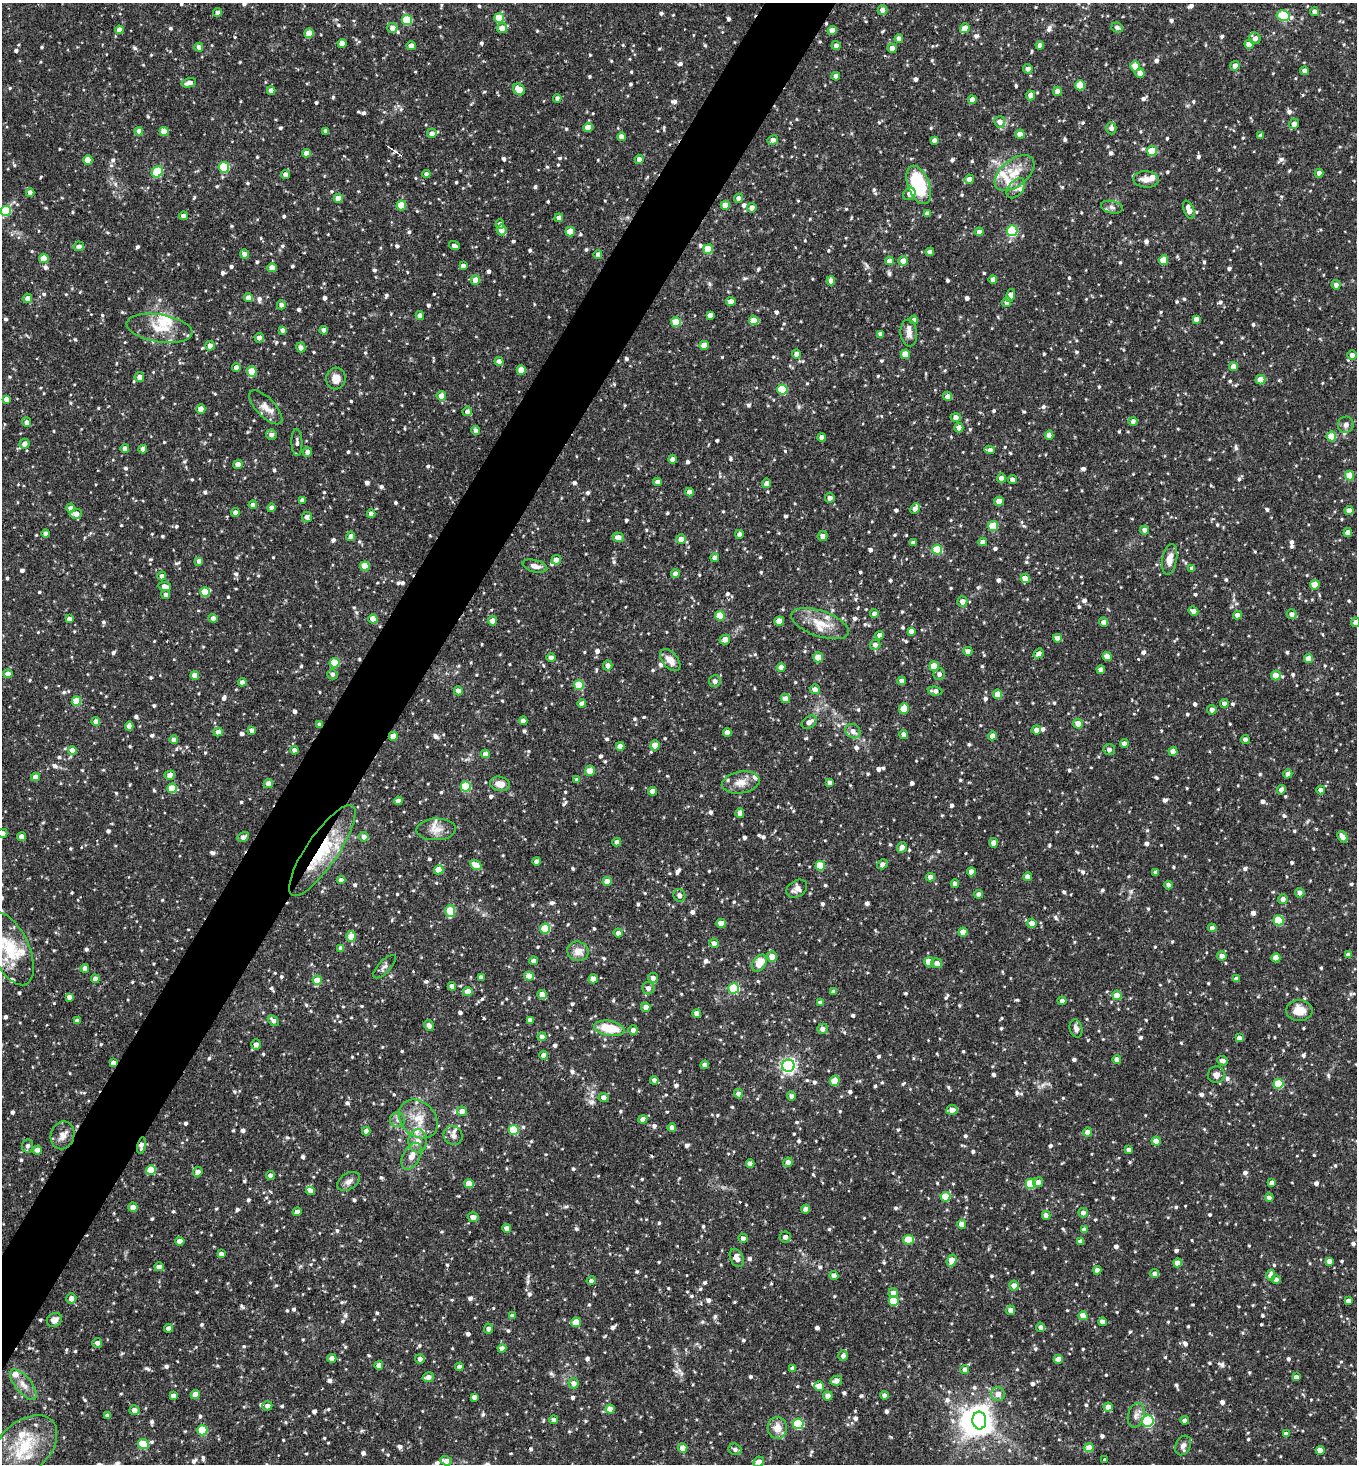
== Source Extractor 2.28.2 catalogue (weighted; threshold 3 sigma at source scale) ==
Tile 7 of 4 x 4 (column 3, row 2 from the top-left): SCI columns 3001-4355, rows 2927-4388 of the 5861 x 5853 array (HDU 1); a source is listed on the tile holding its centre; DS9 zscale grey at full resolution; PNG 1359 x 1466 px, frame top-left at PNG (2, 3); each listed source drawn as its Kron ellipse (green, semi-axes under 4 px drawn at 4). Shown black and unused: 5% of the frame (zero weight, under 2 of 3 exposures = <1% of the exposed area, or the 3 px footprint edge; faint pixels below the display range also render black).
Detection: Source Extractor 2.28.2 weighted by HDU 2 'WHT'; one run over the whole footprint, this tile lists its part. Background 0.0914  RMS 0.0057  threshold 0.0256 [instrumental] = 3 sigma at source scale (4.5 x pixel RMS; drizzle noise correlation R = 1.50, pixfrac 1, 0.05/0.05 arcsec/px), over >= 5 px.
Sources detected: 1273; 2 inside a brighter object's white glare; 4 cosmic-ray / hot-pixel residue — neither listed nor drawn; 28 inside a brighter listed object's ellipse — not listed separately; of the other 1239, all 500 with FLUX_AUTO >= 2.09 (the completeness limit of this list) listed and drawn (739 fainter detections not listed), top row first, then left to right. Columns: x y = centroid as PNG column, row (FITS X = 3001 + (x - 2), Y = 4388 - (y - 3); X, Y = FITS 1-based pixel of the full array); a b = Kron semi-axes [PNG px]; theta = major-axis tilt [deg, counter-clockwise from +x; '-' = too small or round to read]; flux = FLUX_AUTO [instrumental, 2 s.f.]
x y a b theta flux
882 10 5 4 - 3.3
1314 12 4 4 - 3
217 13 4 4 - 2.5
1283 16 6 5 - 31
499 18 5 5 - 19
407 20 5 5 - 25
392 28 5 5 - 3.8
502 28 5 5 - 5.5
965 28 5 4 - 6.5
1117 28 6 5 - 2.1
119 30 4 4 - 3.6
832 30 4 4 - 5.8
309 33 5 4 - 11
1255 38 6 5 - 2.9
899 39 4 4 - 4.3
342 43 4 4 - 6
1249 44 4 4 - 6.6
1040 45 4 4 - 2.9
411 46 4 4 - 4
836 46 4 4 - 2.7
199 47 4 4 - 2.8
892 48 5 4 - 3.9
1135 66 5 5 - 12
1235 66 5 4 - 3.7
1028 69 5 4 - 2.5
1304 71 4 4 - 3.3
1140 73 5 4 - 4
836 76 4 4 - 3.5
189 83 7 4 14 4.1
1080 85 5 5 - 13
519 89 6 5 - 6.2
271 90 4 4 - 3.3
1057 91 4 4 - 2.8
1030 95 5 4 - 2.9
557 98 4 4 - 2.3
972 100 4 4 - 3.7
1000 122 5 5 - 3.7
1294 124 5 5 - 3.2
588 127 4 4 - 9
1111 128 6 5 - 2.6
139 131 4 4 - 3.5
164 131 4 4 - 7.1
326 131 4 4 - 3
432 133 5 4 - 2.7
1020 134 4 4 - 5.7
1261 136 4 4 - 2.9
621 137 4 4 - 5.4
773 140 5 4 - 3.1
934 140 4 4 - 2.8
1152 151 5 5 - 16
306 153 4 4 - 4.3
639 159 4 4 - 3.6
88 160 4 4 - 11
224 167 5 5 - 36
157 172 6 5 - 30
1014 173 23 13 40 12
1319 173 4 4 - 2.9
426 174 4 4 - 2.5
285 175 4 4 - 2.6
969 179 5 4 - 3.1
1146 179 13 8 -5 4.8
919 185 20 10 -70 37
1016 188 11 7 50 3
30 193 4 4 - 3.8
909 194 7 5 46 3.1
338 198 4 4 - 7.4
738 198 4 4 - 2.4
401 205 5 4 - 15
725 205 4 4 - 7.3
1112 207 11 6 -13 2.3
752 208 5 4 - 3.1
1189 210 9 5 -69 5.6
6 211 5 5 - 30
927 214 4 4 - 2.4
183 216 4 4 - 3.2
559 218 4 4 - 3
500 224 4 4 - 2.7
501 230 5 5 - 4
1012 231 5 5 - 49
570 232 5 4 - 12
979 232 4 4 - 2.7
79 246 5 5 - 2.5
454 246 5 3 - 2.2
708 249 5 5 - 16
930 252 4 4 - 3
244 254 4 4 - 3.8
598 254 4 4 - 2.7
44 258 4 4 - 11
1163 260 5 4 - 13
889 261 4 4 - 3.5
903 261 4 4 - 5.2
463 266 4 4 - 2.8
272 268 4 4 - 8.6
993 279 4 4 - 2.6
475 280 5 4 - 6.6
831 281 4 4 - 3.1
1336 285 4 4 - 2.7
1011 295 6 4 75 5
27 298 5 4 - 3.6
249 298 4 4 - 6.1
731 302 5 4 - 3.9
1007 302 5 4 - 2.9
281 305 4 4 - 2.4
710 315 4 4 - 2.7
420 316 4 4 - 3.1
1196 319 4 4 - 3.1
754 320 5 4 - 9.4
914 320 4 4 - 2.1
676 322 5 5 - 17
159 328 33 14 -9 14
282 330 4 4 - 2.5
324 330 4 4 - 3.1
909 333 13 8 -83 3.4
881 334 4 4 - 3.4
259 338 5 4 - 2.6
704 345 4 4 - 6.5
210 346 5 4 - 3
301 347 5 4 - 3.4
797 354 4 4 - 3.5
905 354 4 4 - 10
1352 355 5 4 - 2.6
499 361 4 4 - 3
236 367 4 4 - 2.7
1234 367 4 4 - 5.5
521 370 5 4 - 9.5
252 371 5 5 - 13
139 377 5 5 - 3.3
336 379 11 9 84 5.6
1261 380 5 4 - 10
782 390 5 5 - 32
441 396 4 4 - 4.8
948 396 4 4 - 3.4
6 399 4 4 - 3
266 407 22 9 -46 5.8
201 409 5 4 - 6.6
467 411 5 5 - 2.3
956 417 5 4 - 3.4
1133 421 4 4 - 2.6
27 422 5 4 - 2.7
1346 425 8 7 - 2.3
959 428 5 4 - 2.9
476 431 4 4 - 3
271 435 5 5 - 2.7
1049 435 4 4 - 4.3
1331 436 5 5 - 15
822 437 4 4 - 3.1
297 442 13 5 -88 2.2
25 444 5 5 - 2.7
125 448 4 4 - 3.3
143 449 4 4 - 2.5
990 450 5 4 - 3
307 452 5 4 - 2.9
673 459 4 4 - 3
238 464 4 4 - 6.2
1349 475 5 4 - 13
1002 478 4 4 - 3.6
1012 479 4 4 - 2.6
658 482 4 4 - 3.2
767 483 5 4 - 3
689 492 4 4 - 3.7
830 498 4 4 - 2.9
302 500 4 4 - 2.3
999 501 5 4 - 4.8
253 505 4 4 - 2.8
70 508 4 4 - 2.8
271 508 4 4 - 3.3
915 508 5 4 - 3
1349 510 4 4 - 3.5
235 512 4 4 - 3.3
76 514 6 5 - 4
371 514 4 4 - 3.3
307 517 5 5 - 2.3
993 526 5 5 - 21
1144 530 4 4 - 2.6
45 533 4 4 - 3.3
1348 533 4 4 - 4
739 534 4 4 - 2.9
351 536 5 4 - 3.5
823 536 5 5 - 2.5
618 537 5 4 - 4.3
681 539 5 4 - 4.7
983 542 4 4 - 3.3
913 543 4 4 - 2.3
937 549 5 5 - 26
715 558 4 4 - 3.3
1169 559 15 7 80 5.5
556 560 5 4 - 3
199 561 4 4 - 2.7
365 566 4 4 - 16
535 566 12 6 -15 3.5
1192 568 4 4 - 2.2
675 574 4 4 - 3.4
162 576 4 4 - 2.6
1025 578 4 4 - 7.4
1315 585 5 4 - 7.8
165 586 6 4 -10 3.6
205 592 5 4 - 16
166 595 4 4 - 2.4
962 601 5 5 - 3.8
1193 611 5 4 - 3.1
874 614 4 4 - 3.1
1292 614 5 5 - 2.9
1237 615 4 4 - 3.5
720 616 5 5 - 14
213 618 4 4 - 3.4
69 619 4 4 - 3
373 619 4 4 - 7.6
492 621 5 4 - 3.3
779 621 4 4 - 7.5
1103 622 4 4 - 3
1355 622 4 4 - 3.5
820 624 30 12 -19 12
911 631 4 4 - 3
879 635 4 4 - 3.2
1057 638 4 4 - 3.9
725 640 5 5 - 3.6
875 645 5 5 - 2.8
968 651 4 4 - 2.8
1039 653 5 4 - 2.5
551 657 4 4 - 2.9
818 657 5 5 - 8.7
1107 657 4 4 - 6.6
1308 659 4 4 - 5.3
670 660 13 7 -50 5.5
335 663 5 5 - 25
608 665 5 4 - 2.8
934 666 5 5 - 11
781 667 4 4 - 3.1
1101 670 4 4 - 3
8 674 4 4 - 3.1
332 674 5 5 - 2.2
939 674 6 5 - 2.4
195 675 4 4 - 6.6
1276 675 5 5 - 6.5
715 681 6 6 - 3.1
902 681 4 4 - 3.8
242 682 4 4 - 3.5
579 685 5 5 - 22
815 689 5 5 - 2.7
458 691 4 4 - 3.5
935 691 7 4 -8 2.5
998 694 4 4 - 7.8
785 699 4 4 - 5
76 701 5 4 - 14
582 704 4 4 - 3.3
1224 704 4 4 - 2.9
904 709 5 5 - 13
1212 710 5 4 - 2.8
96 721 4 4 - 3.2
523 721 4 4 - 3.3
809 722 8 5 36 3.2
1078 724 5 5 - 6
319 725 4 4 - 2.9
129 726 4 4 - 3.1
252 730 4 4 - 2.8
1036 730 5 4 - 2.9
853 731 8 6 -36 3.2
218 732 4 4 - 4
727 732 4 4 - 3.2
903 735 4 4 - 3
393 736 4 4 - 7.8
992 736 4 4 - 4.1
1245 739 4 4 - 2.5
174 740 4 4 - 3.4
1124 743 4 4 - 2.7
655 745 5 5 - 6.3
620 746 4 4 - 3.7
1109 749 6 5 - 2.3
72 750 4 4 - 5.5
294 750 4 4 - 2.7
1173 752 4 4 - 6
485 754 4 4 - 4.3
590 771 5 5 - 5.9
1288 774 5 4 - 2.8
170 775 5 4 - 3.5
36 777 4 4 - 3.7
577 780 4 4 - 2.2
741 782 19 11 9 6.7
268 783 4 4 - 3.5
830 783 4 4 - 2.5
500 784 10 7 -12 5.3
466 786 5 5 - 32
172 788 5 5 - 18
1281 790 5 4 - 2.5
1321 790 4 4 - 2.9
652 791 4 4 - 3.7
398 801 4 4 - 3.4
740 813 5 4 - 3.8
436 829 20 11 2 5.7
3 833 5 4 - 3.1
22 837 4 4 - 4.3
243 837 6 4 29 2.9
364 837 4 4 - 3.3
1343 837 6 4 -56 4.3
617 842 4 4 - 3.3
994 843 4 4 - 5.1
902 847 5 5 - 3.2
322 850 54 15 56 34
536 861 4 4 - 2.6
882 864 6 4 33 2.8
476 865 6 4 -34 9.5
820 866 5 5 - 17
439 870 5 4 - 9.9
971 872 4 4 - 3.3
1156 872 4 4 - 2.4
930 877 4 4 - 3.5
1028 877 4 4 - 3.5
341 880 4 4 - 3.1
607 881 4 4 - 5.5
955 884 4 4 - 2.7
1168 885 4 4 - 2.9
797 889 11 8 32 3.5
1300 893 5 4 - 2.9
979 894 4 4 - 2.4
679 895 6 6 - 2.9
1283 899 5 5 - 2.6
450 911 6 5 - 19
1278 920 5 5 - 22
721 923 4 4 - 8.4
1032 923 5 5 - 4.6
1212 928 4 4 - 3.9
545 929 5 5 - 27
963 932 4 4 - 6.3
618 933 4 4 - 2.7
351 937 5 4 - 9.9
714 943 5 4 - 3.6
341 948 4 4 - 3.7
10 949 39 19 -65 26
578 951 11 9 -19 5.8
1348 955 4 4 - 3.2
772 956 5 5 - 5.5
1222 956 5 4 - 3.7
1276 958 4 4 - 7.7
534 961 4 4 - 3
929 962 5 4 - 9.7
759 963 9 6 57 9.5
937 963 5 5 - 2.9
385 967 15 6 47 2.2
85 968 4 4 - 3.1
529 976 5 4 - 8.1
481 977 4 4 - 2.3
653 978 5 5 - 3
95 979 4 4 - 3.2
593 979 4 4 - 5.4
1237 979 4 4 - 2.6
317 980 4 4 - 8.7
452 986 4 4 - 2.5
648 988 6 6 - 2.8
734 988 5 5 - 39
468 991 5 4 - 5.5
834 991 4 4 - 2.3
542 994 4 4 - 5.9
1117 995 4 4 - 7.9
69 997 4 4 - 3.3
1062 1001 4 4 - 2.5
821 1002 4 4 - 2.4
646 1007 4 4 - 4.2
1299 1010 13 10 0 8.9
697 1013 4 4 - 3.9
530 1020 4 4 - 2.3
77 1021 4 4 - 3.7
273 1021 6 4 -46 2.1
429 1026 6 4 -55 2.5
609 1028 15 7 -10 16
1076 1028 9 6 -77 2.6
822 1029 5 5 - 2.9
633 1030 5 5 - 2.8
542 1037 4 4 - 2.6
1239 1038 4 4 - 3.3
256 1044 5 5 - 2.8
544 1055 4 4 - 4.4
1117 1059 4 4 - 3.1
1223 1061 5 4 - 2.3
113 1063 4 4 - 2.9
705 1065 4 4 - 4
788 1066 6 6 - 150
1216 1075 8 8 - 3.1
654 1080 4 4 - 2.3
835 1081 5 4 - 11
1278 1084 5 5 - 25
738 1093 5 4 - 2.6
791 1096 4 4 - 2.1
604 1097 5 4 - 2.8
952 1110 6 5 - 3.5
462 1111 5 5 - 4
418 1119 21 17 -46 13
643 1119 4 4 - 3.3
398 1120 7 7 - 2.5
672 1127 4 4 - 3.3
514 1130 5 5 - 25
366 1131 4 4 - 2.9
1087 1132 5 4 - 3.9
63 1135 14 11 70 4.9
453 1135 10 9 - 3.1
418 1141 11 9 84 4.4
1156 1141 4 4 - 8.6
27 1146 7 5 84 2.1
141 1146 8 4 78 3.4
37 1150 4 4 - 3.4
1129 1150 4 4 - 2.4
412 1156 14 8 62 5.1
788 1162 5 4 - 3
750 1164 4 4 - 3.6
151 1170 5 5 - 11
198 1172 5 4 - 3.9
270 1175 4 4 - 3.1
349 1181 12 8 32 3.2
1038 1182 5 5 - 3.7
1272 1183 4 4 - 2.7
469 1184 5 4 - 7.6
1031 1184 5 5 - 24
310 1191 4 4 - 3.6
945 1197 5 5 - 16
1269 1197 4 4 - 2.4
133 1207 4 4 - 3.8
806 1209 4 4 - 2.7
297 1212 4 4 - 3.5
1083 1213 5 5 - 2.3
1046 1215 4 4 - 3.5
473 1217 5 5 - 3.2
962 1224 4 4 - 5.6
507 1228 4 4 - 3.2
1084 1230 4 4 - 3.7
785 1237 5 5 - 2.5
743 1238 5 4 - 2.4
909 1240 5 5 - 17
180 1241 4 4 - 3.9
1080 1241 4 4 - 2.8
221 1254 4 4 - 2.5
737 1258 10 6 -64 3.8
952 1261 6 4 71 8.6
1329 1261 4 4 - 2.7
1178 1263 4 4 - 5.4
159 1267 5 4 - 3.1
1097 1270 4 4 - 3.2
1155 1273 4 4 - 2.7
1271 1275 5 4 - 4.1
834 1276 4 4 - 3.4
1276 1279 4 4 - 2.6
591 1281 4 4 - 2.2
1014 1286 5 4 - 3.8
893 1293 5 4 - 4
71 1298 5 5 - 3.5
894 1301 5 5 - 16
1348 1301 4 4 - 3
1011 1310 4 4 - 3.2
512 1316 4 4 - 2.1
1083 1316 4 4 - 6.5
54 1320 8 6 29 3.4
576 1322 5 4 - 11
1102 1322 4 4 - 3.3
1040 1327 4 4 - 2.3
169 1328 4 4 - 3.8
488 1329 5 4 - 2.5
97 1343 5 5 - 2.2
502 1348 4 4 - 2.6
843 1356 5 4 - 2.1
332 1358 4 4 - 3.2
420 1359 5 5 - 2.1
1058 1359 4 4 - 4.5
379 1365 4 4 - 4.3
459 1367 4 4 - 2.7
793 1368 4 4 - 2.7
965 1370 4 4 - 3
428 1377 6 4 14 3.1
1296 1377 4 4 - 2.7
836 1381 6 5 - 3.3
574 1383 5 5 - 3.1
23 1385 19 8 -51 5.4
819 1386 5 4 - 9.1
195 1394 4 4 - 5.9
998 1394 7 7 - 4.2
884 1395 4 4 - 2.5
173 1396 4 4 - 2.6
828 1396 5 4 - 3.4
474 1397 4 4 - 3.1
267 1406 5 4 - 2.6
1108 1407 4 4 - 4.2
610 1409 4 4 - 6.4
134 1410 5 5 - 3.1
108 1415 4 4 - 2.2
1136 1415 12 8 75 3.3
553 1420 4 4 - 2.5
979 1420 9 7 -85 520
1148 1421 6 5 - 61
1185 1421 4 4 - 2.6
798 1424 5 5 - 40
777 1428 11 9 -85 6.6
202 1430 5 5 - 25
1286 1434 4 4 - 3.4
143 1444 5 5 - 22
1183 1445 10 7 62 2.9
24 1447 38 25 43 30
683 1448 4 4 - 7.3
1089 1448 4 4 - 9.9
735 1449 6 5 - 2.3
1320 1450 4 4 - 6.4
1104 1460 3 3 - 2.1
446 1461 6 4 -18 3.2
759 1462 5 5 - 3.9
Overlapping masked pixels (flux is a lower limit): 5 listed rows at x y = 319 725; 393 736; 322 850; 113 1063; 141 1146
Isophote crosses this tile's border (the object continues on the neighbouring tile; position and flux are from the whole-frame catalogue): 3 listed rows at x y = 1355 622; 3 833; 10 949